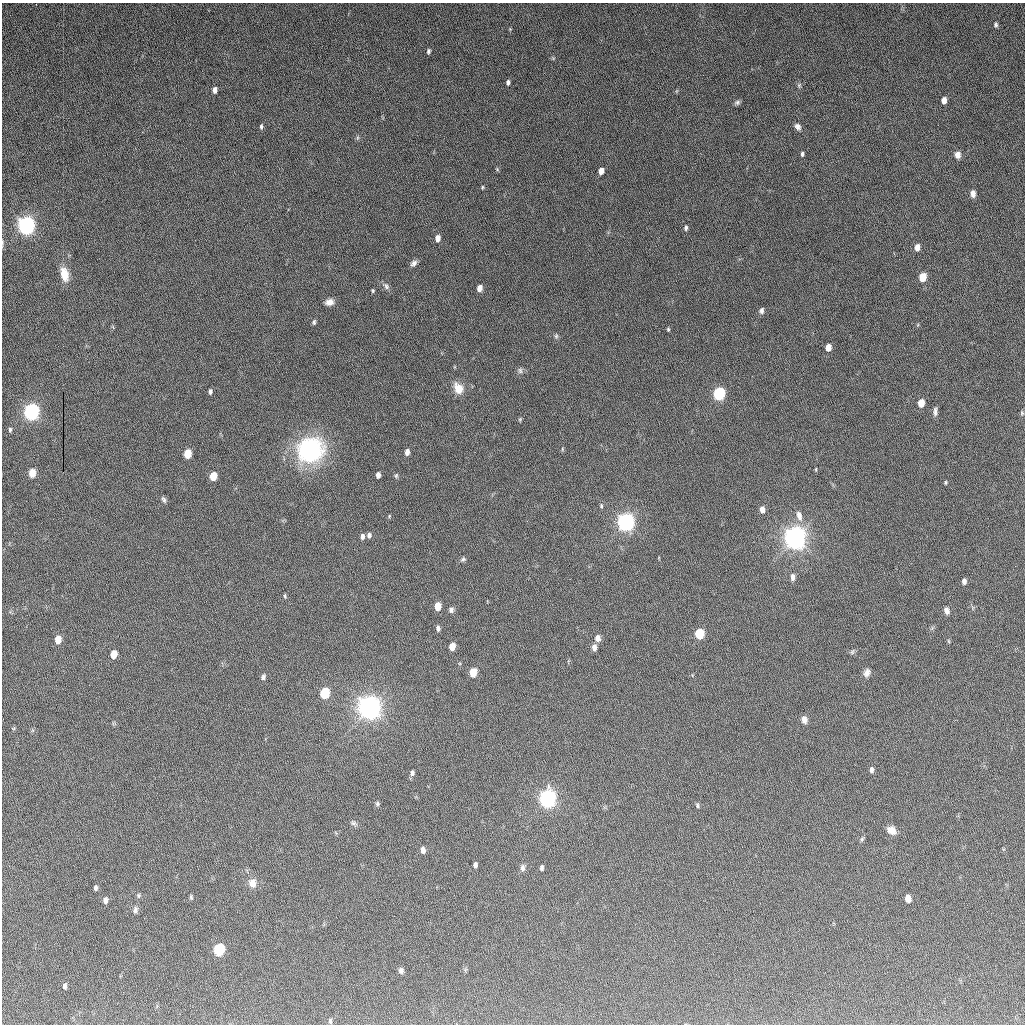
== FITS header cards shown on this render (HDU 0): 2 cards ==
NAXIS1  =                 1023
NAXIS2  =                 1022

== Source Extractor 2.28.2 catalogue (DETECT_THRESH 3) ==
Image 1023 x 1022 px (HDU 0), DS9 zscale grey, 1 PNG px = 1 image px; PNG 1027 x 1026 px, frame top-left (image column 1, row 1022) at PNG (2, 3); no overlay
Background 819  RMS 33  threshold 98.4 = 3 sigma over >= 5 px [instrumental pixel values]
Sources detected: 107; all 107 listed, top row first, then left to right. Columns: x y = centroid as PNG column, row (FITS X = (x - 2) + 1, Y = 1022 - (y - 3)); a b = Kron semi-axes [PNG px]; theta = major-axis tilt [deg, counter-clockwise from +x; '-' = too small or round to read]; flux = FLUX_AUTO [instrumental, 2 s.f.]
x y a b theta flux
36 4 2 2 - 1.3e+03
996 25 5 5 - 4.2e+03
428 51 5 4 - 4.6e+03
508 82 5 4 - 5.3e+03
799 85 7 5 69 4.1e+03
215 90 6 4 83 1.1e+04
944 100 6 4 83 1.6e+04
737 102 7 6 - 5.4e+03
261 126 6 4 86 4.1e+03
798 127 8 6 -52 9.0e+03
802 154 5 4 - 4.5e+03
957 155 8 7 - 1.2e+04
497 169 6 4 -48 2.4e+03
601 171 5 4 - 1.9e+04
482 187 4 3 - 2.6e+03
973 194 8 5 -85 1.0e+04
26 225 7 6 - 1.6e+06
686 228 5 4 - 5.2e+03
437 238 6 4 85 1.9e+04
917 247 7 5 83 1.5e+04
414 263 9 6 45 8.1e+03
64 274 16 8 -77 3.5e+04
922 277 6 5 - 5.3e+04
386 286 9 6 -55 7.2e+03
479 288 6 4 85 1.8e+04
373 291 4 3 - 2.8e+03
329 302 9 7 14 1.4e+04
761 311 7 5 75 6.3e+03
314 322 6 4 74 4.0e+03
668 329 5 4 - 2.8e+03
556 336 7 5 89 4.1e+03
828 347 6 4 84 2.5e+04
520 370 8 6 -88 5.9e+03
458 388 14 10 -63 3.1e+04
210 392 5 4 - 5.3e+03
719 394 7 5 82 4.0e+05
921 403 6 5 - 4.0e+04
31 412 7 6 - 1.2e+06
935 412 13 5 90 7.8e+03
1022 413 6 5 - 3.3e+03
520 419 6 4 46 2.6e+03
10 429 5 4 - 3.6e+03
562 449 6 4 73 2.3e+03
310 450 30 27 22 2.4e+05
407 452 6 4 88 1.4e+04
188 454 6 5 - 7.2e+04
816 469 6 3 90 2.1e+03
32 473 8 7 - 1.6e+04
378 475 5 4 - 1.1e+04
213 476 6 5 - 6.5e+04
396 476 7 5 88 3.5e+03
946 482 5 3 - 2.6e+03
164 500 9 5 -63 5.0e+03
601 506 6 4 -72 3.1e+03
762 510 6 5 - 1.5e+04
389 516 5 4 - 2.2e+03
799 516 15 7 -72 1.6e+04
625 522 7 6 - 1.6e+06
369 535 6 5 - 7.0e+03
362 536 6 4 90 7.6e+03
795 538 8 6 85 3.0e+06
463 559 7 6 - 4.7e+03
792 577 8 5 88 9.6e+03
964 581 6 4 82 8.9e+03
285 596 6 4 -82 2.8e+03
437 606 6 4 87 4.9e+04
451 610 7 6 - 6.3e+03
946 611 7 6 - 1.1e+04
438 628 7 4 -82 6.4e+03
699 634 6 5 - 1.4e+05
598 638 8 7 - 1.1e+04
58 640 6 5 - 3.3e+04
948 641 6 4 -88 2.6e+03
452 647 6 4 85 3.9e+04
594 647 7 5 83 9.9e+03
852 652 8 5 60 3.8e+03
113 654 6 5 - 3.8e+04
473 673 6 5 - 6.8e+04
867 673 10 7 60 1.1e+04
263 677 7 5 76 5.7e+03
324 693 6 5 - 1.8e+05
369 707 8 7 - 3.3e+06
3 719 3 2 - 2.3e+03
804 719 8 6 -78 1.1e+04
871 770 6 4 -90 7.6e+03
412 773 7 5 -89 5.9e+03
547 799 7 6 - 1.5e+06
377 804 7 5 76 3.9e+03
697 805 6 4 -73 4.0e+03
353 823 8 6 -15 5.4e+03
891 830 11 8 -33 1.7e+04
862 839 6 5 - 3.5e+03
423 850 6 4 -81 1.2e+04
475 865 5 4 - 6.7e+03
523 868 9 6 89 7.1e+03
541 868 6 4 90 5.3e+03
252 883 11 9 -85 1.8e+04
95 888 5 4 - 4.9e+03
138 895 7 4 -85 3.5e+03
191 897 6 4 -88 3.3e+03
908 898 6 5 - 2.3e+04
105 900 7 5 82 8.7e+03
135 910 9 6 75 6.5e+03
219 950 7 5 85 2.8e+05
401 971 6 5 - 6.1e+03
65 986 7 4 -89 5.4e+03
330 1021 7 4 -89 4.0e+03
At the frame edge (FLAGS 8, measured only in part): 3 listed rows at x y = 36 4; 26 225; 3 719